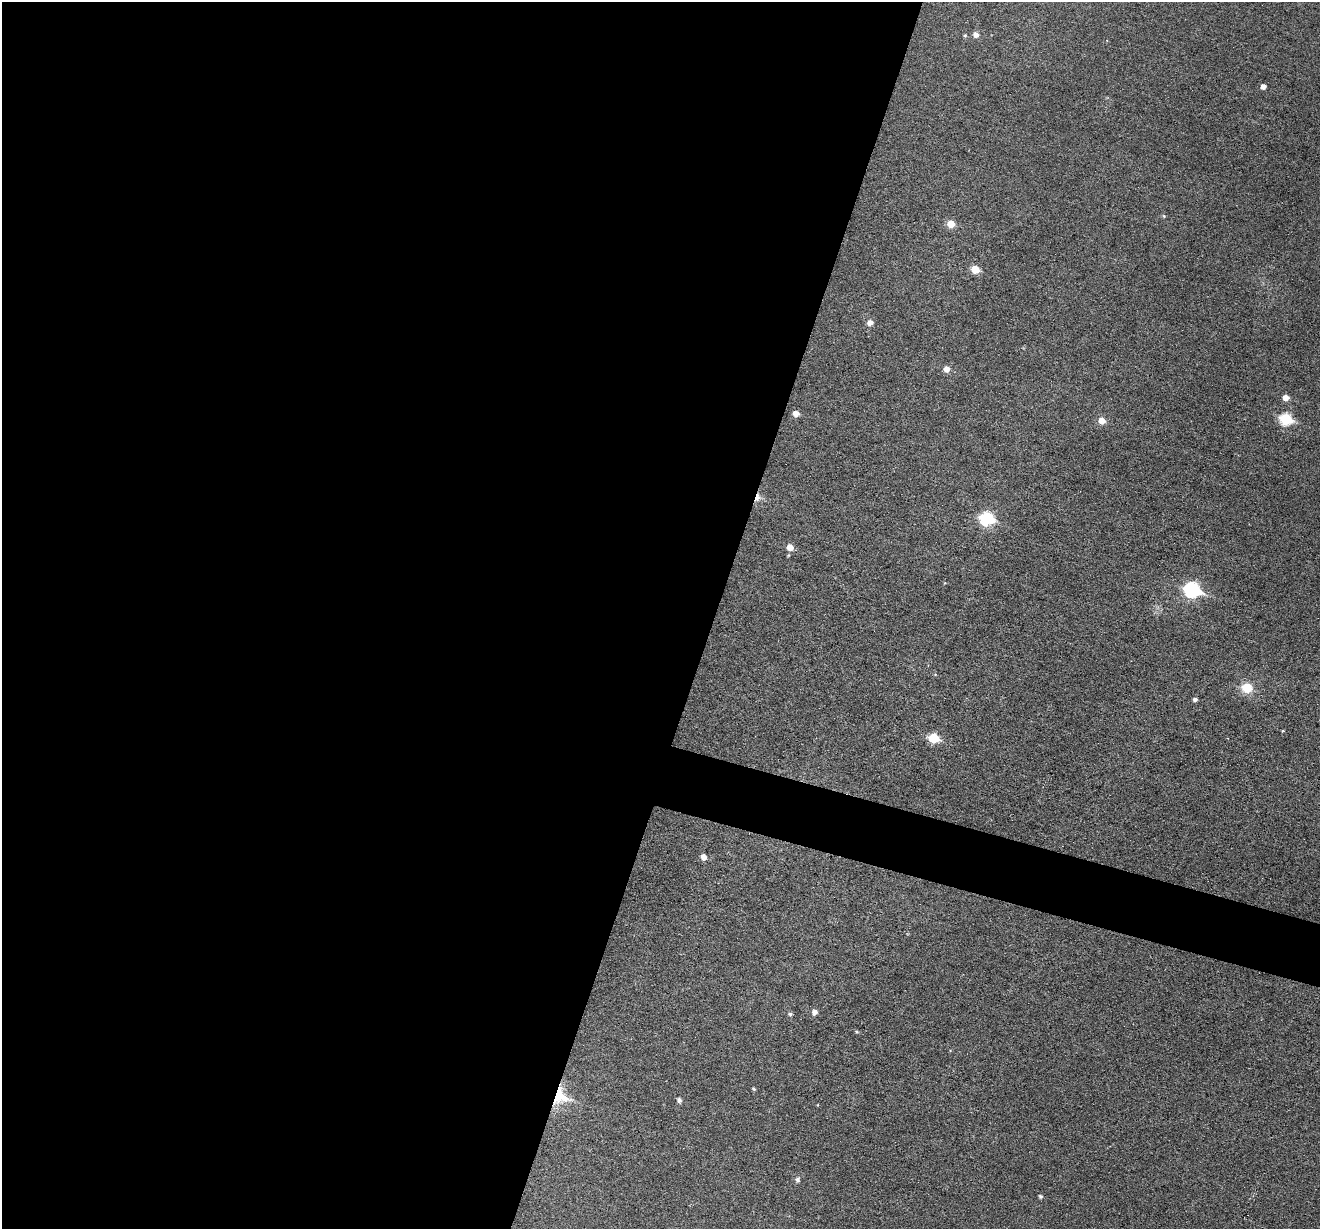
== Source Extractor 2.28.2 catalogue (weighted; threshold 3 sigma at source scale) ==
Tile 5 of 4 x 4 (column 1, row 2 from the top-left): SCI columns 4-1321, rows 2708-3934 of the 5274 x 5288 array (HDU 1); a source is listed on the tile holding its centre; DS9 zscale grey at full resolution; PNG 1322 x 1231 px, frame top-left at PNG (2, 2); no overlay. Shown black and unused: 57% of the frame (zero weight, under 3 of 6 exposures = <1% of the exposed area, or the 3 px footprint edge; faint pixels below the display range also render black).
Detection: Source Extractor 2.28.2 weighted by HDU 2 'WHT'; one run over the whole footprint, this tile lists its part. Background 0.0427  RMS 0.0053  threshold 0.0218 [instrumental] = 3 sigma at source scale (4.09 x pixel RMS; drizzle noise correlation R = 1.36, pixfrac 0.8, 0.05/0.05 arcsec/px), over >= 5 px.
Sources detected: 29; all 29 listed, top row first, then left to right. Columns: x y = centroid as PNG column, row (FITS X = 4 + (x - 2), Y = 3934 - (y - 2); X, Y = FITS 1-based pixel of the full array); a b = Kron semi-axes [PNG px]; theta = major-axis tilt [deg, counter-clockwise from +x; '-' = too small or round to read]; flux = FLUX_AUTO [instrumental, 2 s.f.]
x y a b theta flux
976 34 6 5 - 2.5
965 35 4 4 - 0.65
1263 86 4 4 - 2.4
1164 216 5 4 - 0.6
951 224 6 6 - 7.2
975 269 6 5 - 10
870 323 6 6 - 2.6
947 369 6 5 - 3.5
1286 397 6 5 - 3.2
796 413 5 5 - 3.4
1286 419 7 6 - 36
1102 420 6 6 - 4.9
757 497 9 4 77 3.6
987 518 7 6 - 50
790 547 6 5 - 4.4
1192 590 8 7 - 81
1247 688 10 8 -11 11
1195 699 4 4 - 1.4
1283 731 4 3 - 0.4
933 738 6 6 - 21
704 857 5 5 - 3.1
815 1012 5 5 - 2.3
790 1014 5 4 - 0.83
857 1032 5 3 - 0.57
754 1089 5 4 - 0.55
560 1096 18 15 -27 16
679 1100 5 5 - 1.5
797 1180 5 5 - 1.4
1040 1197 4 4 - 0.95
Overlapping masked pixels (flux is a lower limit): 2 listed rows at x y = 757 497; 560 1096